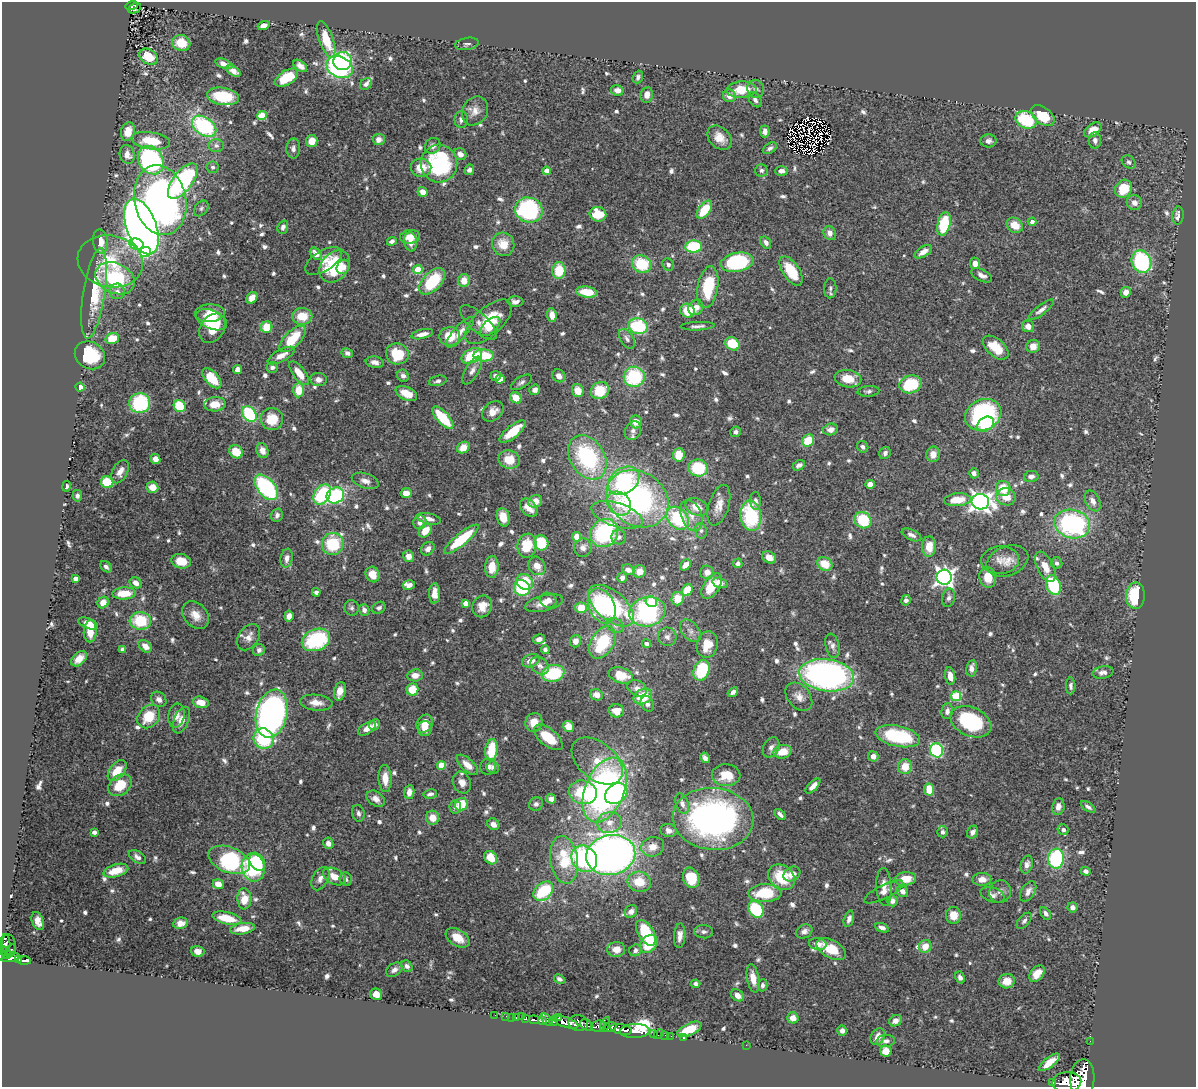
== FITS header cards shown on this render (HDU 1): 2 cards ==
NAXIS1  =                 1194
NAXIS2  =                 1085

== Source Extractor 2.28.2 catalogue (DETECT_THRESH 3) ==
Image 1194 x 1085 px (HDU 1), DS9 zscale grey, 1 PNG px = 1 image px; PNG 1198 x 1089 px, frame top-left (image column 1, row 1085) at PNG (2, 2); each listed source drawn as its Kron ellipse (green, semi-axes under 4 px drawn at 4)
Background 0.885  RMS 0.027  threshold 0.0815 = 3 sigma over >= 5 px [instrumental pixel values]
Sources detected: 790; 2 with non-positive FLUX_AUTO (blend fragments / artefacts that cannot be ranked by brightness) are neither listed nor drawn; of the other 788, the 500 brightest by FLUX_AUTO listed and drawn (288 fainter detections omitted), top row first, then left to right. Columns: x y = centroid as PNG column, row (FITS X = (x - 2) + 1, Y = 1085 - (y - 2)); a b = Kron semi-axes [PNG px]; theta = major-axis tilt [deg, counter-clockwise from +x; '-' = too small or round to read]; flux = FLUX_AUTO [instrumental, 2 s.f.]
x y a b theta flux
132 5 6 3 17 68
135 8 7 5 27 110
264 26 6 4 19 10
326 40 19 7 -71 41
181 43 9 8 - 36
467 44 12 6 9 6
148 57 10 7 -30 46
343 61 9 9 - 180
224 64 9 4 -18 11
300 66 8 5 -37 9.4
340 67 13 10 -27 330
234 71 8 4 -32 11
638 77 6 5 - 5.6
286 78 13 7 32 57
366 84 6 5 - 7.8
756 89 9 8 - 7.8
617 90 6 5 - 13
741 90 15 8 3 47
647 95 8 6 80 14
223 96 16 8 -9 59
729 96 6 6 - 14
755 100 8 5 -56 6.3
475 111 15 12 58 18
262 116 5 4 - 82
1043 116 13 8 -38 51
461 119 8 6 90 8
1026 120 11 8 -25 100
204 126 13 8 -35 200
1093 130 10 6 34 18
765 131 6 5 - 10
128 132 9 7 74 24
719 138 14 10 -45 22
379 139 6 5 - 12
1095 140 8 6 88 8
151 141 19 8 -8 56
312 141 6 5 - 23
988 141 8 6 3 8.8
216 145 7 6 - 6.5
433 146 8 7 - 7.5
293 148 10 7 88 7.8
770 148 8 4 31 5.9
460 154 6 5 - 11
127 155 9 7 -75 13
151 160 15 12 -58 360
1129 162 7 6 - 5.3
439 164 19 18 - 170
213 167 6 5 - 5.2
421 168 10 9 - 30
469 170 5 4 - 7.1
761 170 6 6 - 5.4
547 171 4 4 - 17
781 171 6 4 -1 9.1
183 181 21 9 53 250
1124 189 9 8 - 54
423 192 5 4 - 18
160 200 35 26 -77 860
1134 203 8 7 - 13
201 208 9 6 51 5.3
529 210 14 12 -21 250
704 210 10 6 53 54
598 214 8 7 - 45
1178 216 9 5 85 15
1032 222 4 4 - 7.8
944 224 12 6 77 95
1015 225 8 7 - 27
141 227 29 15 -70 2200
283 227 7 5 69 6.8
830 233 7 6 - 12
410 237 10 7 8 22
100 241 12 7 -83 22
392 241 5 4 - 7
411 242 10 6 -82 13
766 242 6 5 - 8.5
137 244 7 5 -15 100
503 244 12 11 - 29
694 247 8 6 5 110
145 252 5 5 - 76
923 252 10 5 31 14
316 254 7 5 -48 16
110 261 33 25 -12 99
323 261 20 10 32 23
1141 261 11 9 -65 180
737 262 17 9 11 190
975 263 6 5 - 14
642 264 10 8 -25 80
668 264 6 5 - 5.3
335 266 18 13 49 98
343 267 7 6 - 14
418 270 5 4 - 56
559 271 8 6 84 51
791 271 17 8 -56 58
982 275 11 5 -26 11
115 278 20 15 -25 140
432 281 16 9 47 99
464 281 6 6 - 22
708 287 21 10 80 84
830 288 10 6 88 5.8
117 291 8 7 - 8.4
587 292 11 5 -8 40
1126 292 5 5 - 16
94 293 46 11 81 100
252 298 6 5 - 16
515 302 8 5 0 7.9
696 307 8 7 - 15
1041 310 15 5 38 9.5
688 311 7 7 - 48
210 313 15 9 3 30
552 315 7 4 -84 16
302 316 10 8 1 35
212 320 16 9 -22 41
488 322 29 14 43 73
479 323 23 9 -43 13
638 326 9 8 - 120
698 326 17 3 2 6.8
1028 326 6 5 - 15
267 327 6 5 - 46
490 327 12 6 41 23
212 328 16 11 58 52
460 332 19 6 49 15
422 334 11 4 13 14
450 336 10 9 - 40
112 338 7 5 14 36
292 339 17 8 45 66
627 339 11 6 -59 8.4
732 344 8 6 -29 64
1033 346 7 6 - 18
996 348 15 8 -41 41
347 353 6 5 - 6.8
397 354 11 10 - 58
90 355 16 13 -32 100
281 355 15 6 28 17
472 356 11 6 28 77
484 356 10 6 -1 77
375 362 9 5 -8 8.2
272 367 6 5 - 7.6
237 370 4 4 - 13
472 370 15 6 60 10
299 373 14 6 -52 28
403 376 6 5 - 6.6
496 376 5 5 - 7.9
559 376 7 6 - 12
634 377 10 10 - 140
212 378 12 6 -48 57
500 379 5 4 - 10
848 379 13 8 -11 34
318 380 8 6 -7 9.3
438 381 9 5 13 5.5
521 382 12 5 32 6.1
911 384 11 9 17 86
80 387 4 4 - 24
299 390 7 5 87 33
535 390 5 5 - 7.1
578 391 7 5 -71 26
600 391 9 8 - 59
868 391 11 5 5 5.6
406 393 11 6 -25 27
516 398 6 5 - 31
140 403 10 10 - 140
215 404 11 7 4 26
180 406 6 5 - 73
493 411 12 8 40 16
249 414 8 6 -53 150
983 415 18 15 25 260
443 418 14 6 -48 75
272 419 11 11 - 45
636 422 6 6 - 28
985 424 9 6 36 48
831 429 8 6 12 12
633 431 10 7 62 8.3
513 432 16 6 38 47
736 432 5 5 - 5.5
808 441 6 5 - 55
863 447 6 5 - 6.6
463 448 6 5 - 24
262 451 7 6 - 15
236 452 7 6 - 35
885 453 6 5 - 6.5
933 454 7 7 - 18
679 455 7 6 - 32
587 457 24 17 -58 210
155 459 5 4 - 12
509 459 11 9 -12 34
799 465 6 5 - 7.6
698 468 9 8 - 86
120 472 13 7 62 15
974 473 5 4 - 7
1031 476 7 5 11 7.8
365 481 14 7 -18 12
624 481 17 12 35 160
107 482 6 6 - 60
870 484 5 4 - 11
67 486 5 4 - 5.7
152 487 6 5 - 23
266 487 15 8 -49 200
1003 488 7 7 - 42
406 493 5 5 - 20
322 494 11 7 58 130
335 495 9 7 29 200
77 496 6 5 - 5.7
1006 497 10 8 -17 22
638 499 33 27 -33 460
958 500 13 6 5 39
535 501 7 6 - 17
756 501 9 5 -87 7
1093 501 11 7 -63 13
980 502 9 7 -11 1200
619 503 13 10 -43 38
719 505 21 10 73 22
697 507 11 8 -23 24
529 508 10 7 -49 19
277 515 7 5 73 6.2
617 515 26 12 -18 41
691 515 16 10 -69 22
751 516 15 10 -82 150
503 517 9 6 -77 27
678 518 13 9 -49 120
429 519 12 5 -12 13
863 520 9 7 -46 79
420 522 7 6 - 12
1072 524 18 14 -14 310
425 531 8 5 51 27
701 531 8 6 -77 5.4
604 533 15 13 48 190
911 535 10 5 -25 7.7
577 537 5 4 - 22
619 537 7 7 - 5.6
461 539 21 6 40 92
541 543 8 7 - 68
333 544 11 11 - 91
527 546 12 9 82 50
929 547 10 7 89 31
583 548 9 8 - 9.9
428 549 7 6 - 10
409 556 6 5 - 16
769 557 7 5 -27 18
287 558 9 6 79 9.1
1000 560 19 14 4 22
181 561 10 7 -13 29
1007 561 22 14 22 27
738 563 5 4 - 7.1
1057 563 6 5 - 5.4
825 564 8 6 -33 37
686 565 6 4 46 17
537 566 9 8 - 21
106 567 6 5 - 5.8
492 567 11 7 87 30
1045 567 16 8 -65 26
628 570 6 5 - 12
639 571 6 6 - 15
707 572 7 6 - 13
373 574 8 7 - 23
944 577 7 7 - 930
988 577 10 8 -79 36
622 578 5 4 - 6.8
75 579 4 4 - 15
525 582 9 7 -38 77
136 583 6 5 - 13
720 583 7 5 -19 9.5
409 585 6 5 - 10
1053 585 10 7 -67 120
712 586 14 8 56 43
522 588 8 7 - 90
687 590 6 5 - 56
316 592 4 4 - 5.6
124 593 12 6 3 44
434 593 10 5 89 15
1136 596 13 9 88 89
949 598 9 6 78 7.1
677 599 7 6 - 30
548 600 8 7 - 11
906 600 5 4 - 5.8
651 602 6 5 - 64
103 603 6 5 - 19
466 603 4 4 - 17
544 603 19 8 14 21
482 606 11 9 66 22
602 606 18 12 -64 170
611 606 27 14 -41 170
352 608 8 7 - 5.4
379 608 7 5 28 5.3
581 608 6 5 - 37
364 610 6 5 - 8.9
647 612 18 14 12 260
196 615 15 11 -48 24
289 616 5 4 - 13
140 621 11 8 -4 84
88 623 10 5 -20 17
615 626 9 7 -35 7.2
90 631 11 6 87 27
690 631 13 8 -50 11
249 637 14 9 54 15
667 637 9 9 - 8.6
539 639 6 4 11 10
316 640 15 10 23 160
575 641 6 5 - 15
603 642 18 11 58 110
646 643 4 4 - 6.6
707 645 13 10 77 39
145 646 7 5 -41 15
832 646 12 7 -76 9.2
122 649 4 3 - 5.8
259 650 6 6 - 6.7
545 650 4 4 - 5.2
79 659 9 6 44 18
531 661 9 6 24 16
540 666 10 7 -37 10
971 668 8 5 81 9.9
702 670 10 7 68 96
1103 672 10 6 10 9.1
553 673 11 8 10 100
415 675 8 6 5 16
621 675 12 7 -18 42
827 675 28 16 -8 700
950 676 9 5 -81 17
1071 686 8 5 -90 5.5
637 688 10 7 -27 12
412 689 6 6 - 35
340 691 9 6 76 21
733 692 6 4 40 7.1
597 695 6 5 - 15
956 696 5 5 - 110
643 697 10 7 25 53
799 697 16 11 -50 18
159 699 8 7 - 8.4
201 702 8 5 -15 23
316 703 16 8 -6 17
647 704 8 6 -62 7.7
616 711 7 6 - 21
947 711 8 6 80 8.2
272 714 24 15 77 870
176 715 12 8 79 14
149 716 13 10 49 51
181 720 14 7 69 17
534 722 9 8 - 24
971 722 21 14 -24 160
425 724 9 7 58 21
375 725 5 5 - 7.5
568 726 5 5 - 27
367 728 10 5 31 16
425 729 7 7 - 20
898 736 23 10 -12 140
548 737 17 8 -39 48
263 739 10 9 - 110
771 747 11 7 63 8.3
491 750 11 6 83 64
937 750 7 6 - 200
783 752 9 7 13 30
873 756 5 5 - 13
705 758 5 4 - 6.3
597 761 29 18 -40 53
441 765 4 4 - 57
467 765 13 6 -43 16
488 767 8 7 - 9.1
905 767 7 7 - 31
493 768 6 5 - 6.8
117 771 12 7 51 36
726 775 14 11 -1 39
385 779 13 6 -87 23
462 783 11 9 -66 14
120 785 13 9 40 48
813 786 9 4 47 13
605 790 34 19 68 640
929 790 6 5 - 32
409 792 7 5 81 15
583 792 14 11 -14 120
430 794 7 4 11 6
616 794 12 9 38 140
376 799 10 7 -36 12
551 799 5 4 - 14
461 804 7 6 - 53
536 804 7 6 - 7.3
682 804 11 6 -71 9.1
1058 806 8 6 81 13
455 807 6 6 - 5.9
1088 807 8 4 -35 5.6
358 813 8 6 -75 5.7
780 814 7 3 -42 6.1
432 818 7 6 - 22
713 819 40 31 -5 600
609 823 12 10 13 20
493 824 6 5 - 13
669 830 8 6 -15 8.6
1063 830 6 5 - 6.4
94 832 4 4 - 6.8
943 832 5 5 - 5.8
973 832 7 5 61 7.1
328 843 5 5 - 8.6
653 847 11 9 17 19
611 855 25 20 12 1400
137 857 9 5 -35 8.6
491 858 7 6 - 31
584 859 14 12 -50 230
1056 859 10 8 81 190
229 860 21 12 -22 230
564 860 24 14 -82 95
257 862 9 7 -58 110
1027 864 9 6 75 9.1
253 868 14 11 -79 93
116 871 12 6 16 34
1086 871 5 4 - 7.5
792 874 9 6 30 15
334 877 12 7 -28 21
782 877 14 11 -38 72
691 878 10 8 -70 54
320 879 12 7 62 11
346 879 7 6 - 5.5
905 879 11 6 7 38
982 879 9 6 0 14
639 882 12 10 -12 39
218 884 5 4 - 18
884 887 19 7 -87 17
543 891 11 8 43 110
902 891 6 5 - 11
1000 891 11 10 - 9.8
1028 891 11 6 58 11
884 892 22 7 26 13
765 893 16 9 1 93
992 895 12 7 -20 7.4
244 899 10 7 -87 29
892 901 5 5 - 8.8
1072 907 5 5 - 9.3
756 909 9 7 -55 110
631 911 7 6 - 9.6
1046 913 6 4 -56 6.8
954 915 8 7 - 26
227 918 15 6 -13 44
849 919 8 5 74 8.5
38 921 9 5 -70 14
1024 921 9 5 48 5.4
180 923 7 5 11 13
882 928 7 4 -21 9.4
243 929 12 5 9 27
804 931 8 6 25 8.8
703 932 9 6 -4 6.2
646 933 14 8 -58 99
680 936 12 5 86 12
458 938 13 8 -32 28
5 944 9 5 90 230
649 944 10 7 47 62
818 944 9 6 -9 13
9 945 11 7 -84 240
925 946 6 6 - 24
11 949 6 3 35 230
616 949 9 7 4 20
831 949 16 9 -29 44
635 950 6 5 - 6.1
3 951 4 4 - 430
198 951 6 5 - 9.9
7 954 5 3 - 400
11 958 9 4 11 530
19 959 3 3 - 170
24 960 6 3 -3 230
407 966 6 5 - 6.1
394 970 9 6 36 7.7
1037 974 9 6 49 21
960 977 6 4 -62 7.6
753 978 14 6 -80 19
559 979 6 4 -26 5.5
1007 981 8 7 - 19
696 984 4 4 - 7.1
762 985 6 5 - 5.4
376 994 6 5 - 16
737 995 7 5 -37 12
495 1015 2 2 - 11
521 1016 3 2 - 13
506 1017 3 2 - 21
512 1017 2 2 - 11
559 1017 4 2 - 460
516 1018 3 3 - 50
793 1018 5 5 - 15
526 1019 3 3 - 250
534 1020 5 3 - 220
547 1020 7 4 -50 730
542 1021 4 3 - 520
554 1021 5 3 - 700
895 1021 6 5 - 11
566 1022 13 5 -18 3300
578 1023 10 8 -7 1100
587 1025 7 5 -39 520
605 1025 8 3 66 470
598 1026 8 5 8 1200
610 1027 7 4 18 450
621 1029 11 5 -11 2100
689 1029 13 6 25 48
635 1031 15 7 2 1700
842 1031 5 4 - 6.8
654 1034 3 2 - 33
659 1034 6 2 45 24
665 1035 2 2 - 16
671 1036 2 2 - 13
878 1036 9 6 57 14
683 1038 2 2 - 15
886 1041 9 6 6 7.5
1090 1041 2 2 - 12
746 1045 2 2 - 54
886 1051 6 5 - 25
1049 1062 13 5 38 23
1082 1078 19 12 86 8800
1067 1082 14 10 4 5000
1053 1083 3 3 - 100
At the frame edge (FLAGS 8, measured only in part): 2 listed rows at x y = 3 951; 1082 1078
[288 fainter detections neither listed nor drawn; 2 non-positive-flux detections neither listed nor drawn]